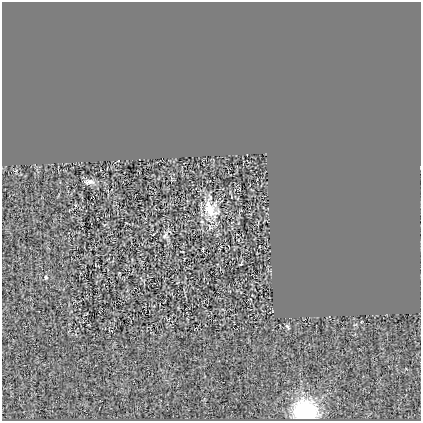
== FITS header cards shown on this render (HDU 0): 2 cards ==
NAXIS1  =                  419
NAXIS2  =                  419

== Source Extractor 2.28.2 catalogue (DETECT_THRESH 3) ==
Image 419 x 419 px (HDU 0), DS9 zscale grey, 1 PNG px = 1 image px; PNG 423 x 423 px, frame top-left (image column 1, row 419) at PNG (2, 2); no overlay
Background 0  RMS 0.027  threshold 0.0803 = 3 sigma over >= 5 px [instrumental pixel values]
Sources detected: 7; all 7 listed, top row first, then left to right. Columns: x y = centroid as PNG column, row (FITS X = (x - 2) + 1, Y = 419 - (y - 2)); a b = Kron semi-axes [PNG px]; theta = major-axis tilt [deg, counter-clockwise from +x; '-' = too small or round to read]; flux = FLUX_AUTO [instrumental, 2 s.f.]
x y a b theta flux
89 182 13 6 8 7.5
210 209 27 14 -58 38
165 236 9 5 57 4.4
241 264 3 2 - 1.5
46 277 5 4 - 2.1
287 326 6 3 -62 2.4
305 412 18 15 3 170